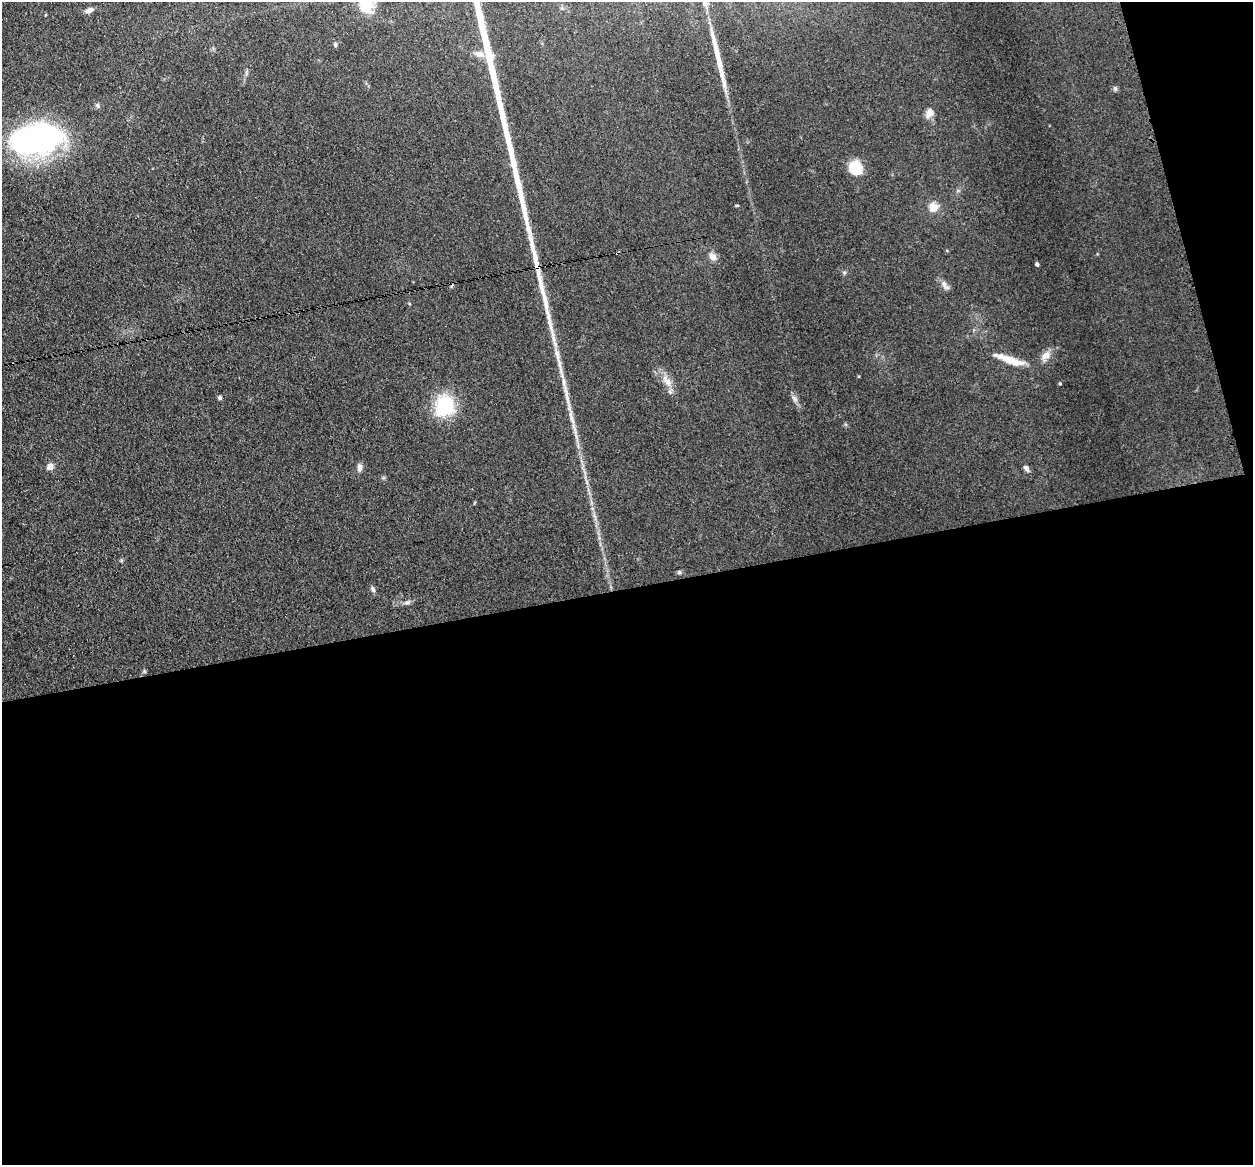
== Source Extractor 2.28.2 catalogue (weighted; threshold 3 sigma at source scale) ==
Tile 16 of 4 x 4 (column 4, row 4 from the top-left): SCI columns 3850-5100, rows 279-1441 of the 5198 x 5093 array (HDU 1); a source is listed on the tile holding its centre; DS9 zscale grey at full resolution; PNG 1255 x 1167 px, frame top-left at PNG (2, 2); no overlay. Shown black and unused: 52% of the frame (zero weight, under 3 of 4 exposures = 7% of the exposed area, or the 3 px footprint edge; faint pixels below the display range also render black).
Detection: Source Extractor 2.28.2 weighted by HDU 2 'WHT'; one run over the whole footprint, this tile lists its part. Background 0.106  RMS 0.0078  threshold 0.0353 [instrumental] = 3 sigma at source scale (4.5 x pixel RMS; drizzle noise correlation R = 1.50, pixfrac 1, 0.05/0.05 arcsec/px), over >= 5 px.
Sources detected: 40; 2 inside a brighter object's white glare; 1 cosmic-ray / hot-pixel residue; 1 long thin detection or spike segment (spike, bleed or trail) — not listed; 2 inside a brighter listed object's ellipse — not listed separately; the other 34 listed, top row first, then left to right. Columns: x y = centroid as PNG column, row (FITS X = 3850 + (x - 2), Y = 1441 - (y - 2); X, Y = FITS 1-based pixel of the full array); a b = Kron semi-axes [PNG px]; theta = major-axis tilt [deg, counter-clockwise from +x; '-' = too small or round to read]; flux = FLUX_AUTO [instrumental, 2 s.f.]
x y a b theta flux
364 4 13 9 -19 21
89 10 9 5 30 3.7
335 44 6 4 72 1.1
480 54 14 7 -12 4.7
1115 89 7 5 -69 1.5
98 105 7 5 -74 1.6
930 113 11 9 58 5.5
40 139 43 28 3 230
855 165 16 14 -7 12
737 205 5 3 - 0.65
933 207 11 11 - 8.1
617 253 3 2 - 5.3
713 256 11 7 -58 4.9
1037 264 5 4 - 1.1
844 272 6 4 -18 1.1
944 284 13 6 -66 3.2
557 355 24 5 -82 8
1046 356 13 9 37 5.8
1008 360 36 9 -20 14
667 381 20 8 -56 8.4
564 382 18 5 -84 5.7
1060 383 4 3 - 0.72
220 398 6 5 - 1.3
794 398 8 5 -45 2.2
444 406 17 15 72 54
572 420 18 5 -74 6
50 467 10 8 27 3.7
360 467 10 6 86 3.5
1026 468 8 5 -54 2.7
121 560 5 5 - 0.97
679 572 5 4 - 1
373 589 9 5 -64 1.9
407 602 10 5 12 2.3
144 671 6 3 -71 0.88
Overlapping masked pixels (flux is a lower limit): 1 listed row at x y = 617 253
Isophote crosses this tile's border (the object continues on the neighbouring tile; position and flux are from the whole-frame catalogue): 1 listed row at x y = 364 4